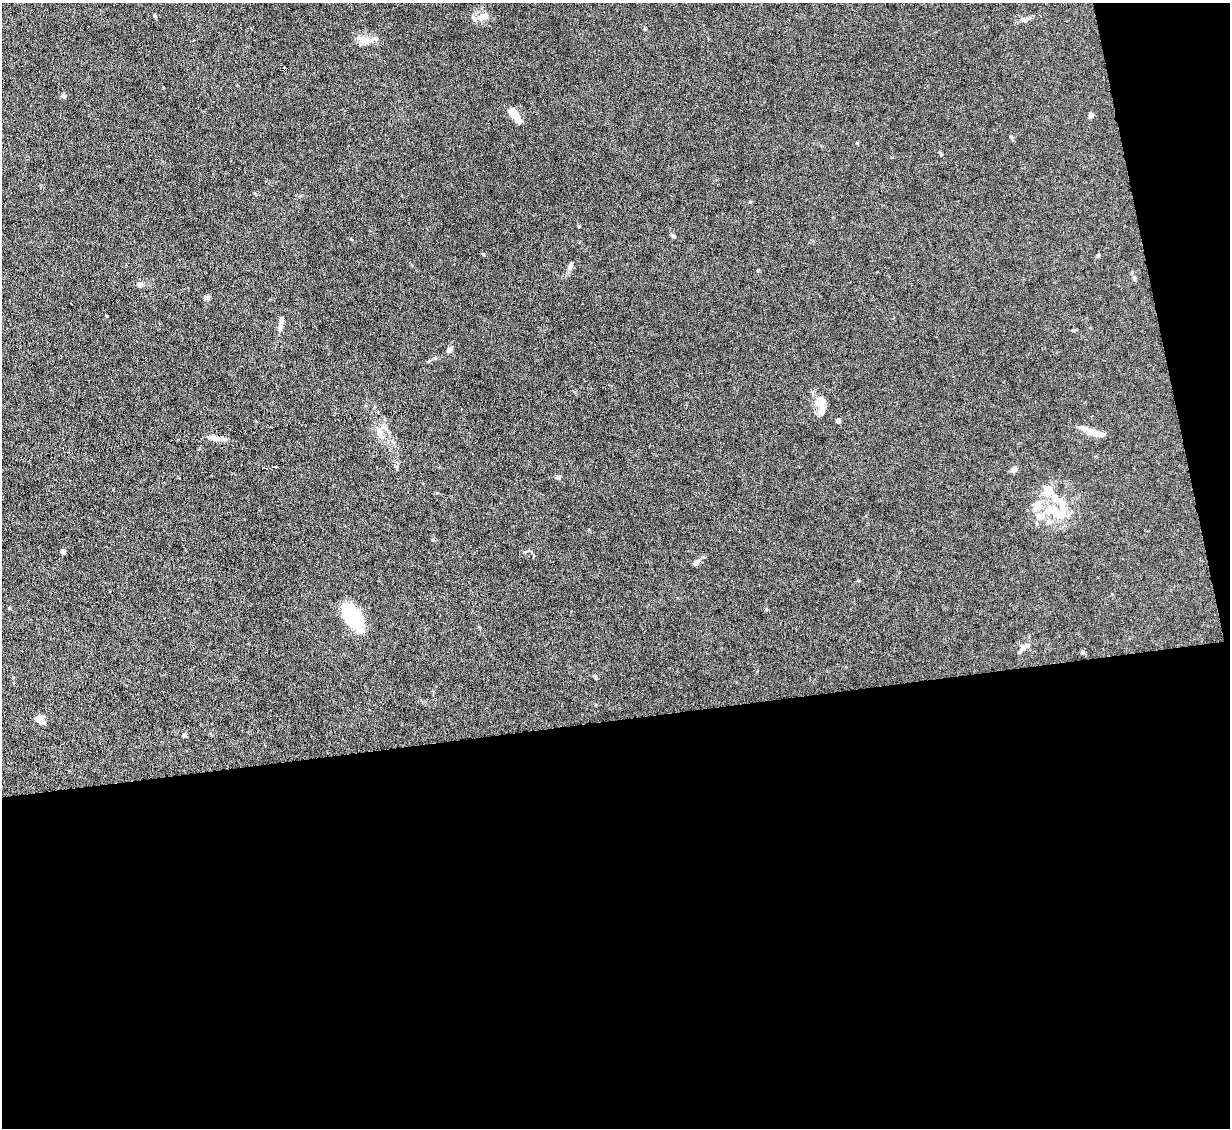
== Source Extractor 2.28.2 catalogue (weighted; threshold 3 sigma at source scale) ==
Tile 16 of 4 x 4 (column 4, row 4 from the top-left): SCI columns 3683-4910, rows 250-1375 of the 4910 x 4886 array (HDU 1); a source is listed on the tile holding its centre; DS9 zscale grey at full resolution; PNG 1232 x 1130 px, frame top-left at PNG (2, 3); no overlay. Shown black and unused: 40% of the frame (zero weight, under 4 of 8 exposures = <1% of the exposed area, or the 3 px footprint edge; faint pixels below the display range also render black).
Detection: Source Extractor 2.28.2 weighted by HDU 2 'WHT'; one run over the whole footprint, this tile lists its part. Background 0.0668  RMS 0.0031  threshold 0.0126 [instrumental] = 3 sigma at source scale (4.09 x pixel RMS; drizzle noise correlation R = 1.36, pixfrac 0.8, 0.05/0.05 arcsec/px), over >= 5 px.
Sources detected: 41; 1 inside a brighter object's white glare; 1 cosmic-ray / hot-pixel residue — not listed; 5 inside a brighter listed object's ellipse — not listed separately; the other 34 listed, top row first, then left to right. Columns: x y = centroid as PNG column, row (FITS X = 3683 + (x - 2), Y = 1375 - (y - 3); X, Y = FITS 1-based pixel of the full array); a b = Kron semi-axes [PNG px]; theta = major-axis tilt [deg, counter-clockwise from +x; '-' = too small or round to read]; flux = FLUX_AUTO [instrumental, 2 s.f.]
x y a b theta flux
155 16 6 4 -72 0.3
482 17 10 8 23 2.8
645 29 4 4 - 0.25
365 40 18 8 -16 3.1
63 96 6 5 - 0.56
1090 115 7 5 -82 0.81
517 117 16 7 -69 2.7
673 236 6 4 -30 0.41
570 267 10 6 73 0.94
1134 278 6 5 - 0.51
140 284 4 4 - 2.3
206 297 8 5 3 0.7
107 316 4 3 - 0.22
280 328 11 5 84 1
449 350 6 5 - 1.3
821 404 25 10 -81 4.5
838 421 4 4 - 1.7
379 432 11 8 57 1.8
1096 433 25 7 -24 3
218 438 22 5 -6 2.1
273 467 4 2 - 0.56
265 468 6 3 -7 1.2
1014 470 8 6 39 1
558 477 6 5 - 0.57
1046 493 35 8 -12 3.4
1053 511 26 12 -18 8.2
63 552 4 4 - 2
696 563 7 5 41 1.2
9 608 4 4 - 0.27
352 616 27 14 -56 17
1023 648 14 6 45 1.4
1083 652 6 4 1 0.46
42 721 12 7 -58 2.1
184 735 5 5 - 0.49
Unlisted compact peaks at least as high as the median listed source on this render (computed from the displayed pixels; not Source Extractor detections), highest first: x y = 579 226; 433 539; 857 143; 435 358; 758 270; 1011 137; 1026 20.